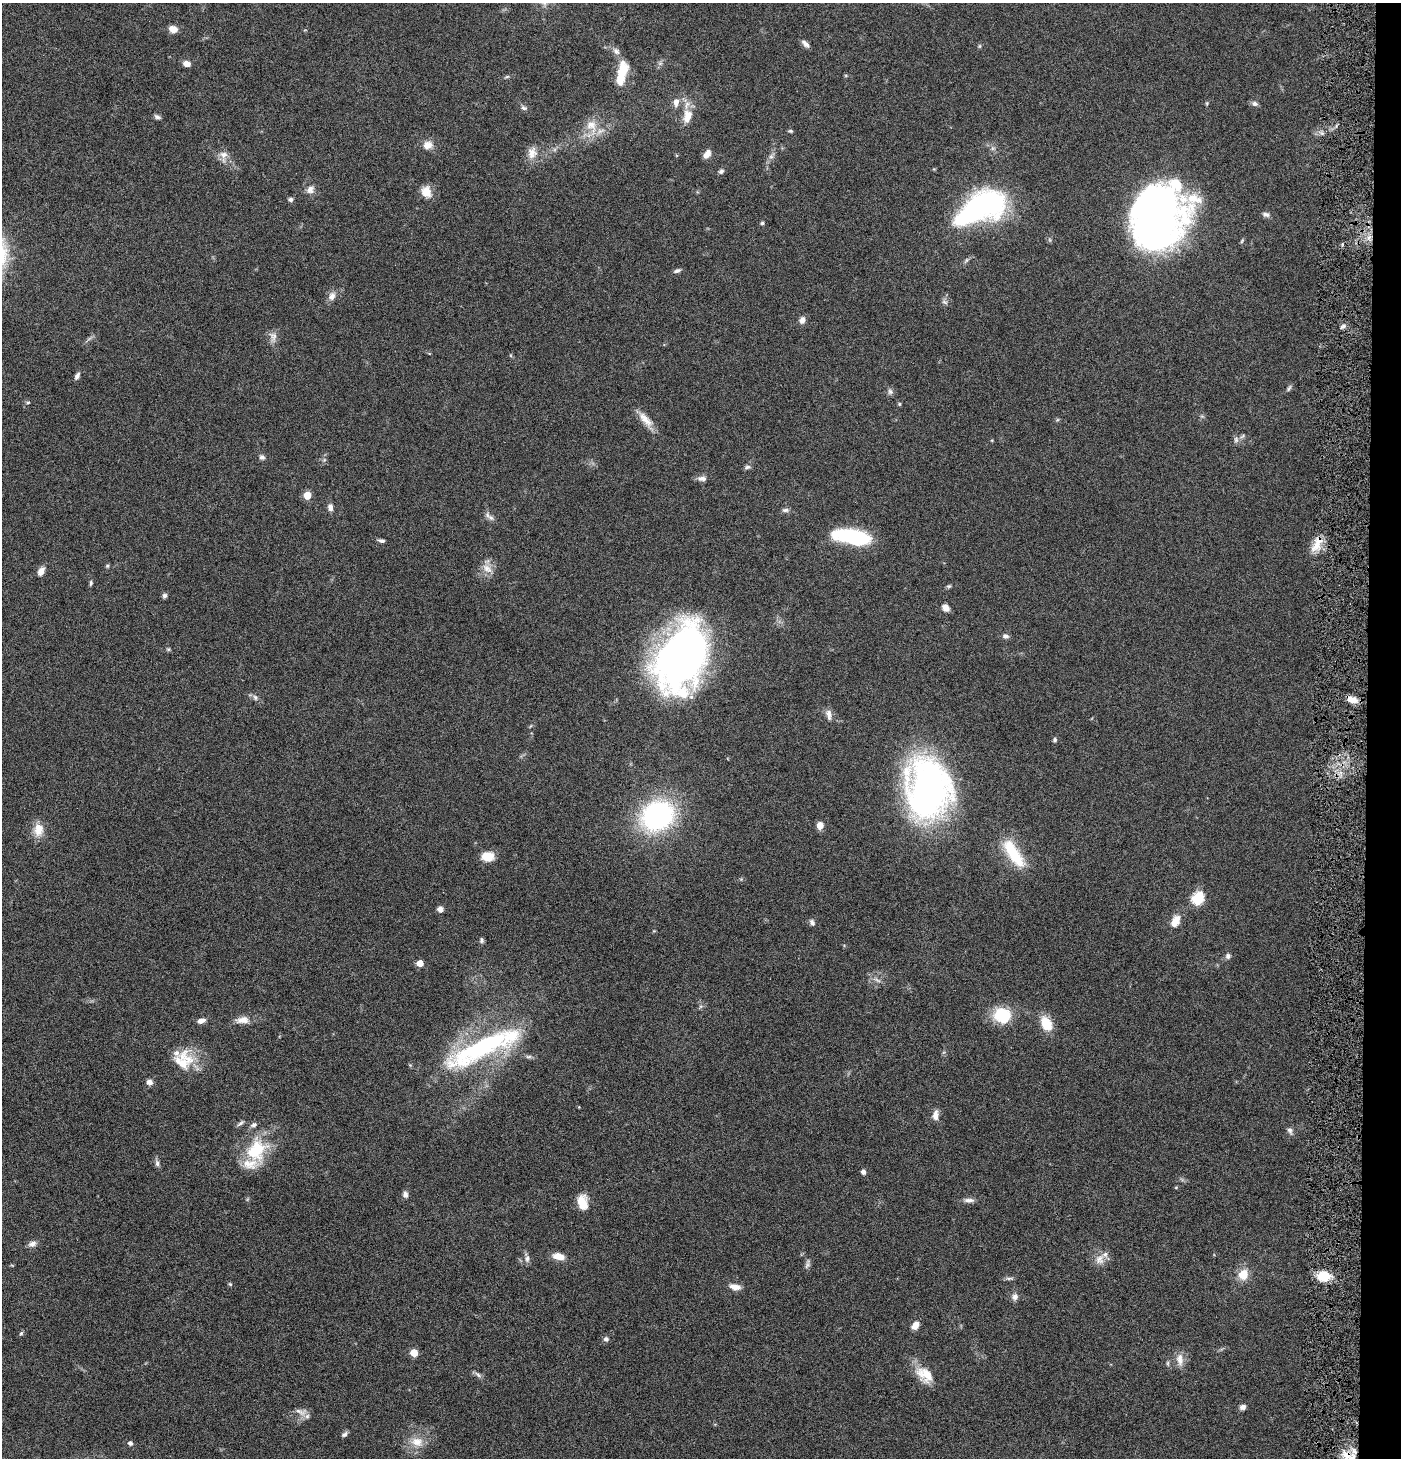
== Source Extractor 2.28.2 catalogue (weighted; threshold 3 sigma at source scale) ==
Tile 6 of 3 x 3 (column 3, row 2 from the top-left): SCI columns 2946-4344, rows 1457-2912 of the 4444 x 4370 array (HDU 1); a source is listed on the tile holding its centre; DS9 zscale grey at full resolution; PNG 1403 x 1460 px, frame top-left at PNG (2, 3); no overlay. Shown black and unused: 2% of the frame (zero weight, under 4 of 8 exposures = <1% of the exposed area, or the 3 px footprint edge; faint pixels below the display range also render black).
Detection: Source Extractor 2.28.2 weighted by HDU 2 'WHT'; one run over the whole footprint, this tile lists its part. Background 0.0695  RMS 0.0042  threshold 0.0173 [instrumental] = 3 sigma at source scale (4.09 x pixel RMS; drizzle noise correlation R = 1.36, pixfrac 0.8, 0.05/0.05 arcsec/px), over >= 5 px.
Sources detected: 133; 3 inside a brighter object's white glare — not listed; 8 inside a brighter listed object's ellipse — not listed separately; the other 122 listed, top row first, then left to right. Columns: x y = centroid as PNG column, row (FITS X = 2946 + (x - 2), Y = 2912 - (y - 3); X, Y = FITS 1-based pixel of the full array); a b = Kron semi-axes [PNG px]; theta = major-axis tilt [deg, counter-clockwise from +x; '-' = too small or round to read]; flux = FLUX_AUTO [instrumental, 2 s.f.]
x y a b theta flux
173 29 10 7 -18 3.1
806 44 11 5 -42 1.7
979 46 6 4 89 0.48
616 51 11 7 -43 1.9
187 64 8 6 -18 2.5
623 70 22 13 80 8.6
507 77 6 4 2 0.58
676 102 12 8 82 2.4
1207 103 6 4 73 0.46
1255 103 8 6 -32 1.2
523 108 8 6 -38 1
687 114 13 12 - 4.1
157 117 9 5 -21 1
591 125 19 15 -59 7.1
790 131 6 4 -25 0.58
427 145 12 9 15 3.5
532 153 16 13 80 4.3
707 154 10 6 55 2.8
223 155 12 10 -4 2.8
771 157 7 4 0 0.84
721 171 7 6 - 0.96
310 189 12 10 67 2.5
426 192 14 11 -70 4.7
290 199 5 4 - 1.2
988 203 36 35 - 56
1266 214 10 6 -13 1.3
1153 216 61 49 56 230
762 223 5 4 - 0.64
1242 241 7 3 66 0.57
677 271 9 5 19 1.1
332 296 12 9 69 2.4
945 302 9 5 -27 1
802 320 9 7 61 1.9
1343 326 7 5 30 1.1
273 337 15 10 -78 2.6
77 376 9 5 62 1.3
1289 388 9 4 57 0.86
890 392 8 7 - 1.2
28 402 5 4 - 0.53
899 404 5 4 - 0.48
645 420 25 9 -48 4.8
1236 439 9 7 -90 1.3
262 457 7 6 - 1.1
747 467 8 5 10 0.97
702 479 13 7 0 1.8
307 495 5 5 - 7.1
330 507 9 6 -82 1.7
785 510 9 6 1 1.1
491 518 10 6 -29 1.5
853 537 36 13 -9 35
381 541 8 4 -10 1
1317 544 25 10 61 5.8
108 566 6 4 22 0.56
487 569 17 10 -39 3.7
41 571 11 7 61 2.4
91 583 8 4 85 0.68
949 586 6 5 - 0.6
164 596 7 6 - 0.95
946 608 8 6 -50 2.6
1006 636 8 6 -12 1.3
168 649 5 5 - 0.52
682 657 61 38 65 230
255 697 8 6 -73 1.1
1352 700 14 8 -22 3.3
829 714 15 7 -79 2.3
1055 740 6 5 - 0.69
928 789 57 41 -89 150
657 816 27 23 29 79
820 825 8 7 - 2.9
38 830 17 12 89 5.6
1014 854 39 13 -56 17
487 856 14 10 2 5.4
1198 898 6 6 - 37
440 909 7 6 - 1.7
1175 921 16 10 62 4.4
812 922 8 6 -58 1.2
481 940 7 5 -82 0.82
1228 956 8 7 - 1.2
420 963 5 4 - 4.9
877 980 12 4 -25 1.3
1002 1015 22 19 -18 13
243 1020 19 9 3 3.8
201 1021 9 6 17 2.1
1046 1023 18 12 -62 7.8
482 1047 92 22 27 65
529 1057 9 4 0 0.92
183 1060 26 26 - 13
149 1082 7 6 - 1.8
935 1115 12 7 86 2.5
240 1123 12 4 35 0.99
1290 1130 10 6 -70 1.4
256 1150 31 25 70 20
157 1163 10 6 -89 1.2
864 1172 4 4 - 1.8
405 1195 8 6 -78 1.5
969 1200 15 6 -1 1.8
583 1202 17 10 -80 6.2
32 1244 10 7 17 1.8
558 1256 13 7 -9 4.7
527 1259 10 7 -83 1.6
1099 1259 15 12 75 3.6
807 1264 12 6 75 1.2
1243 1275 11 10 - 6.2
1324 1276 14 11 -1 8.6
1009 1278 12 4 0 0.91
230 1284 6 4 -44 0.51
735 1287 14 7 -13 2.8
1015 1297 10 8 81 1.7
915 1325 9 6 58 3.2
21 1333 6 5 - 0.59
606 1339 6 6 - 1.1
414 1353 5 5 - 8.7
1180 1359 19 9 -84 3.4
1168 1363 6 4 90 0.6
478 1375 11 5 -35 1.2
924 1375 26 17 -41 8
1242 1407 8 6 20 1.4
301 1412 18 9 -10 2.8
344 1434 8 6 40 1.1
417 1442 18 14 -8 6
130 1443 5 5 - 1.3
1346 1455 15 10 -20 4.7
Overlapping masked pixels (flux is a lower limit): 2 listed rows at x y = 1317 544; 1346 1455
Isophote crosses this tile's border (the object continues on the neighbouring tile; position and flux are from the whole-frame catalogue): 1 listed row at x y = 1346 1455